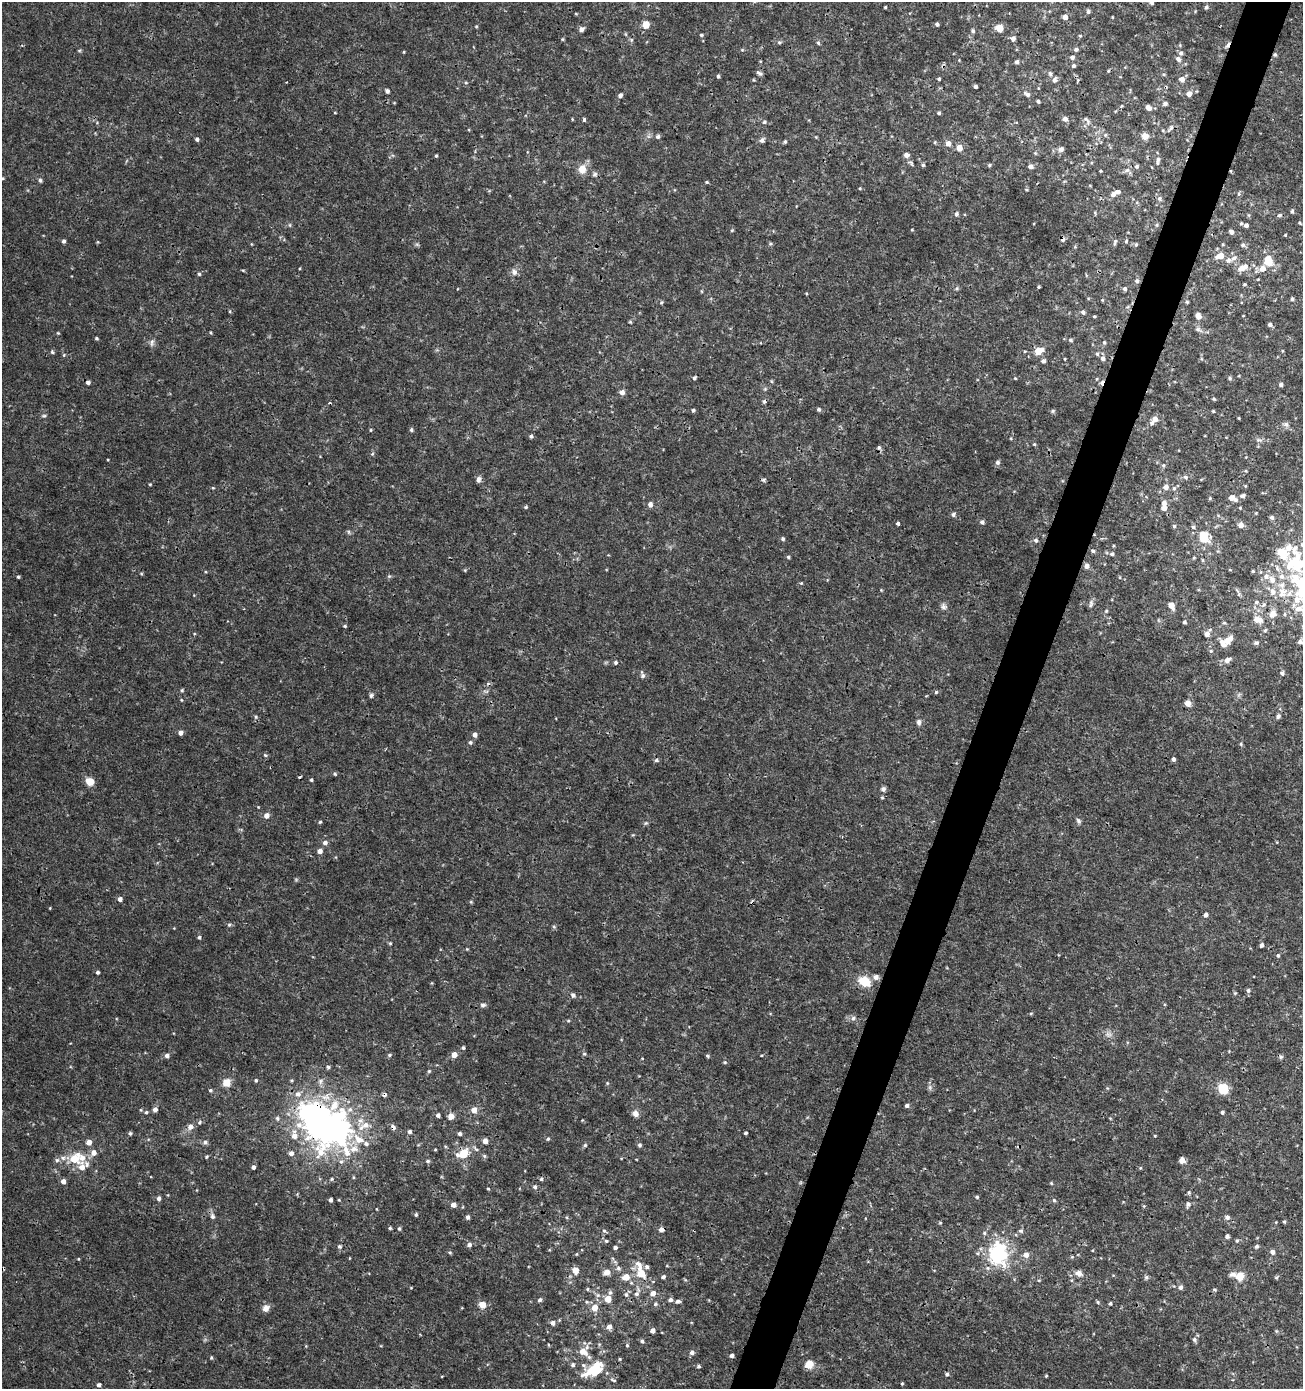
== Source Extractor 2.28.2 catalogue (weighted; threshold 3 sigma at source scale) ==
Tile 10 of 4 x 4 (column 2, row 3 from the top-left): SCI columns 1578-2878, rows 1389-2775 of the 5692 x 5560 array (HDU 1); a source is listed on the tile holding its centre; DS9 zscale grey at full resolution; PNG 1305 x 1391 px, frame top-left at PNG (2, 2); no overlay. Shown black and unused: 4% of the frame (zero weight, under 3 of 4 exposures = <1% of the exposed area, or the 3 px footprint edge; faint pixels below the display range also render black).
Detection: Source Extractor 2.28.2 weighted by HDU 2 'WHT'; one run over the whole footprint, this tile lists its part. Background 0.00165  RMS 9.3e-04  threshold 0.0042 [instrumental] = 3 sigma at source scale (4.5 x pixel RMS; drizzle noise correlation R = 1.50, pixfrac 1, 0.0396/0.0396 arcsec/px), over >= 5 px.
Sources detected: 457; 1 too faint to see at this stretch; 5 inside a brighter object's white glare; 12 cosmic-ray / hot-pixel residue — not listed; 18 inside a brighter listed object's ellipse — not listed separately; the other 421 listed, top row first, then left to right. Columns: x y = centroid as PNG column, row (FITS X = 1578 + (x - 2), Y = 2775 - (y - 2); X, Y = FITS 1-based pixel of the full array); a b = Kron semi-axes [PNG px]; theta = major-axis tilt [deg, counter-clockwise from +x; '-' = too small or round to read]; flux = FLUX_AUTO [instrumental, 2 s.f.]
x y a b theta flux
1151 3 5 4 - 0.18
885 7 3 2 - 0.083
1206 7 5 5 - 0.15
1088 12 5 4 - 0.19
576 14 5 3 - 0.078
1065 17 5 5 - 0.44
937 24 4 3 - 0.19
646 25 5 5 - 2.1
476 26 4 4 - 0.091
999 28 7 6 - 1.1
582 29 6 5 - 0.29
973 31 5 5 - 0.16
701 35 4 4 - 0.12
1080 36 4 4 - 0.092
562 39 5 3 - 0.09
1013 39 5 5 - 0.35
779 42 5 5 - 0.14
818 43 6 4 -68 0.15
1076 49 5 4 - 0.23
79 50 6 4 1 0.1
742 50 5 3 - 0.098
404 52 4 3 - 0.077
1181 53 6 5 - 0.25
1072 57 5 5 - 0.28
1178 59 8 6 -45 0.3
1017 62 5 4 - 0.21
1073 66 5 4 - 0.15
1108 71 4 3 - 0.094
759 73 7 4 -29 0.22
1050 74 7 5 -85 0.19
718 76 4 4 - 0.15
939 79 3 3 - 0.14
1182 79 6 6 - 0.47
1054 80 8 5 65 0.29
466 83 5 3 - 0.1
975 86 4 3 - 0.23
1038 88 4 3 - 0.064
387 91 5 5 - 0.22
1027 94 9 5 -34 0.31
1189 94 5 5 - 0.6
620 95 5 4 - 0.25
1038 101 4 3 - 0.17
1165 104 6 5 - 0.22
1148 107 8 6 -38 0.4
335 113 4 2 - 0.063
939 113 4 4 - 0.16
572 119 5 3 - 0.072
584 119 3 3 - 0.21
1065 119 6 5 - 0.35
1086 120 13 5 -49 0.31
764 122 5 5 - 0.17
1170 128 13 4 47 0.28
1163 131 5 3 - 0.096
1105 135 5 5 - 0.13
1145 136 8 8 - 0.6
658 137 5 5 - 0.2
816 137 4 4 - 0.079
197 139 4 4 - 0.21
762 140 7 5 44 0.29
785 142 4 4 - 0.14
935 142 5 3 - 0.09
948 143 6 5 - 0.53
959 148 5 5 - 1.2
1061 149 8 6 20 0.32
1035 153 5 4 - 0.11
906 155 6 5 - 0.41
436 156 4 3 - 0.11
1158 160 11 5 85 0.28
911 163 10 4 -37 0.2
923 165 5 4 - 0.15
989 165 5 4 - 0.14
1030 166 5 5 - 0.35
1137 166 6 5 - 0.18
582 169 12 11 - 0.92
1127 170 9 5 30 0.28
1101 171 3 3 - 0.083
595 174 7 5 16 0.21
40 180 6 4 -80 0.18
707 182 4 4 - 0.093
860 188 4 3 - 0.079
1026 189 4 3 - 0.082
1118 192 6 5 - 0.33
1113 194 5 5 - 0.36
1239 194 5 4 - 0.13
1159 198 6 6 - 0.22
1292 211 6 4 75 0.14
956 214 6 5 - 0.23
1279 215 6 5 - 0.16
1241 223 4 3 - 0.13
290 225 6 3 -71 0.11
1157 225 5 4 - 0.12
1246 225 4 4 - 0.31
732 230 5 4 - 0.096
912 230 4 2 - 0.075
1231 232 5 4 - 0.35
1285 235 3 3 - 0.083
64 241 4 4 - 0.21
1126 241 5 4 - 0.12
1115 242 9 4 72 0.17
251 244 5 3 - 0.069
417 245 6 4 -20 0.14
1136 245 5 4 - 0.11
1243 245 6 6 - 0.23
1075 247 5 3 - 0.082
1220 256 6 5 - 1.2
1228 260 10 7 13 0.45
1268 261 8 7 - 2.1
1243 268 13 7 25 0.95
1262 269 6 6 - 0.73
514 272 9 8 - 0.4
199 274 4 4 - 0.13
1137 281 6 5 - 0.21
1244 284 5 4 - 0.11
1039 287 3 3 - 0.11
957 288 5 5 - 0.14
1125 289 5 4 - 0.22
701 291 5 3 - 0.08
1292 299 5 4 - 0.17
661 302 5 4 - 0.12
1187 302 5 4 - 0.14
1083 312 5 5 - 0.23
1094 316 4 3 - 0.095
1198 316 7 6 - 0.54
1243 316 3 2 - 0.054
630 322 4 4 - 0.1
1270 325 5 4 - 0.27
1198 329 12 6 -29 0.33
58 333 4 3 - 0.085
96 338 5 4 - 0.12
1071 340 6 5 - 0.15
1104 342 5 4 - 0.13
152 343 10 5 73 0.28
1025 351 4 3 - 0.084
1038 351 8 5 28 1.7
52 352 5 4 - 0.15
1097 354 5 5 - 0.16
64 355 5 4 - 0.11
1103 358 6 5 - 0.32
1043 361 5 5 - 0.21
694 378 5 4 - 0.16
1015 378 4 3 - 0.076
1230 378 5 4 - 0.16
88 382 5 4 - 0.25
1281 385 5 4 - 0.21
765 389 5 5 - 0.12
622 392 6 6 - 0.39
1214 399 4 3 - 0.11
819 409 5 4 - 0.17
693 410 4 4 - 0.15
1053 411 5 5 - 0.13
1213 411 4 3 - 0.094
44 416 6 4 1 0.14
1239 418 3 2 - 0.08
1155 419 5 5 - 0.65
1286 424 8 6 -36 0.28
371 430 5 4 - 0.096
411 430 5 4 - 0.16
531 436 5 4 - 0.16
1258 440 8 5 -6 0.23
1034 444 4 4 - 0.1
372 454 5 4 - 0.11
997 462 5 5 - 0.23
1163 465 5 5 - 0.14
1186 477 7 6 - 0.24
479 479 8 6 77 0.31
764 480 5 4 - 0.18
150 484 4 3 - 0.079
1245 486 5 3 - 0.079
1166 487 5 5 - 0.61
213 488 5 3 - 0.086
1174 488 6 5 - 0.18
1243 495 6 4 20 0.25
1210 498 5 4 - 0.098
1231 498 7 7 - 0.43
650 504 7 6 - 0.32
526 507 5 4 - 0.11
1164 508 5 5 - 0.64
1240 508 4 4 - 0.077
1256 513 3 3 - 0.068
953 514 6 5 - 0.21
1271 517 5 4 - 0.22
982 522 5 5 - 0.25
898 523 4 3 - 0.21
1241 525 5 5 - 0.48
1174 526 4 4 - 0.14
1193 527 6 5 - 0.2
349 532 6 4 -71 0.13
1204 537 11 8 -64 2.2
783 539 5 4 - 0.17
1036 540 6 5 - 0.19
1302 545 6 5 - 0.16
1093 551 5 4 - 0.16
1282 553 13 9 -58 1.9
1112 554 5 5 - 0.17
788 557 4 4 - 0.13
1194 558 5 3 - 0.084
1203 560 5 3 - 0.1
1297 564 20 14 -3 4.5
1087 566 5 5 - 0.42
465 570 4 4 - 0.09
1253 571 4 3 - 0.1
141 573 5 3 - 0.09
389 576 6 4 -42 0.12
18 577 4 4 - 0.12
1272 580 10 8 -62 0.66
801 583 4 3 - 0.086
1300 583 20 13 -39 3.8
1282 585 10 9 - 0.67
881 590 4 4 - 0.077
1238 592 15 3 -62 0.2
1281 594 13 8 -1 0.83
1256 602 6 5 - 0.17
1091 603 12 5 78 0.27
1264 604 6 4 20 0.14
1171 605 6 5 - 0.89
943 607 9 7 -46 0.3
1298 609 10 8 14 0.76
1106 611 5 4 - 0.11
1272 614 9 7 70 0.67
1258 619 11 7 -12 0.85
1184 622 4 4 - 0.17
1224 623 5 4 - 0.12
345 626 5 4 - 0.12
1265 630 5 4 - 0.11
1207 634 9 6 54 0.57
1227 640 9 8 - 0.65
1300 642 6 5 - 0.25
1256 643 6 5 - 0.19
1211 651 5 5 - 0.13
1227 660 8 6 30 0.52
616 663 4 4 - 0.23
1282 673 5 4 - 0.19
642 675 9 5 -75 0.22
182 690 4 4 - 0.11
936 692 4 4 - 0.11
371 695 6 5 - 0.18
181 700 4 4 - 0.083
1188 703 5 5 - 0.92
1278 716 5 5 - 0.28
256 717 5 4 - 0.12
919 722 7 6 - 0.29
181 733 5 4 - 0.41
475 735 5 4 - 0.43
470 742 6 5 - 0.17
1241 744 5 4 - 0.12
265 755 5 4 - 0.12
1173 759 5 4 - 0.24
656 760 5 4 - 0.19
335 774 5 4 - 0.14
311 780 4 4 - 0.13
90 781 8 7 - 1.2
883 789 7 6 - 0.23
882 798 5 3 - 0.096
266 815 5 5 - 0.54
1078 821 9 5 -54 0.2
320 822 4 4 - 0.11
646 823 5 5 - 0.13
325 842 6 5 - 0.35
320 851 5 5 - 0.48
120 899 5 5 - 0.35
471 902 5 3 - 0.088
1205 915 5 4 - 0.32
229 925 5 5 - 0.14
199 937 4 4 - 0.15
390 943 4 4 - 0.11
1262 945 4 4 - 0.27
1278 955 5 4 - 0.14
97 972 4 4 - 0.19
864 981 16 11 -30 1.7
1248 990 6 5 - 0.21
1235 993 5 5 - 0.11
573 995 7 6 - 0.25
483 1005 7 6 - 0.24
1031 1013 5 3 - 0.1
853 1018 7 6 - 0.27
568 1021 5 3 - 0.099
463 1048 5 4 - 0.15
584 1054 5 4 - 0.12
389 1055 5 4 - 0.13
454 1055 5 5 - 0.73
167 1056 5 4 - 0.35
707 1056 4 4 - 0.14
1281 1057 6 5 - 0.15
725 1062 5 4 - 0.12
328 1067 5 4 - 0.15
429 1071 5 4 - 0.11
256 1080 5 4 - 0.14
320 1081 9 6 77 0.28
226 1083 5 5 - 2.6
607 1083 5 4 - 0.1
930 1087 8 4 90 0.21
1223 1088 11 9 -49 1.8
210 1090 5 4 - 0.15
907 1106 5 4 - 0.24
350 1109 8 7 - 0.35
155 1110 5 5 - 0.35
474 1110 6 5 - 0.81
146 1112 4 4 - 0.13
314 1112 32 22 -31 22
1222 1112 4 4 - 0.16
635 1114 8 7 - 0.47
438 1115 4 4 - 0.28
451 1116 7 7 - 0.55
277 1118 6 5 - 0.21
1110 1118 5 3 - 0.075
199 1122 6 5 - 0.17
365 1125 11 9 2 0.8
190 1127 7 7 - 0.48
393 1127 5 4 - 0.37
409 1132 4 4 - 0.22
130 1133 4 4 - 0.17
746 1133 3 3 - 0.15
460 1134 4 4 - 0.25
294 1136 8 7 - 0.63
1155 1136 4 2 - 0.073
358 1139 17 10 -36 1.2
548 1139 5 4 - 0.12
485 1141 5 4 - 0.56
89 1142 5 5 - 0.69
205 1142 6 5 - 0.26
585 1145 5 5 - 0.14
639 1145 5 4 - 0.2
354 1149 13 9 5 0.73
435 1149 4 3 - 0.08
93 1153 7 6 - 0.63
291 1153 5 5 - 0.34
463 1154 14 9 31 1.8
484 1156 5 5 - 0.15
206 1157 4 4 - 0.13
63 1158 6 6 - 0.3
74 1158 12 9 42 1.9
57 1160 6 6 - 0.23
1182 1160 5 5 - 0.85
428 1161 5 5 - 0.19
341 1162 6 5 - 0.19
82 1167 10 6 -78 0.74
253 1167 4 4 - 0.26
1140 1168 5 3 - 0.084
332 1179 5 4 - 0.13
541 1179 5 5 - 0.15
63 1181 5 5 - 0.47
1051 1183 4 3 - 0.097
535 1187 5 5 - 0.21
488 1189 4 3 - 0.097
1189 1192 6 4 -90 0.14
977 1197 4 4 - 0.12
159 1199 6 5 - 0.27
330 1200 4 3 - 0.25
339 1200 4 3 - 0.07
1054 1200 5 5 - 0.14
453 1204 5 5 - 0.51
1188 1204 9 5 81 0.22
416 1215 4 4 - 0.14
212 1216 7 6 - 0.26
467 1217 5 4 - 0.24
1227 1217 6 5 - 0.3
1284 1221 4 4 - 0.11
940 1223 4 4 - 0.094
390 1228 4 4 - 0.13
399 1228 5 4 - 0.15
661 1230 5 5 - 0.45
604 1231 6 5 - 0.17
1021 1231 7 5 -14 0.16
984 1233 5 4 - 0.15
1227 1236 4 4 - 0.28
606 1241 5 4 - 0.13
1237 1241 5 4 - 0.14
469 1245 5 5 - 0.32
339 1246 5 5 - 0.18
1257 1246 5 4 - 0.22
615 1248 4 4 - 0.22
450 1252 5 5 - 0.12
1272 1252 5 5 - 0.41
998 1253 24 19 -89 7.4
1026 1255 7 6 - 0.49
647 1267 6 5 - 0.21
618 1268 7 6 - 0.27
575 1270 6 5 - 0.88
606 1272 5 5 - 0.92
641 1272 18 7 -71 2.3
1079 1273 9 7 -22 0.52
1240 1276 10 9 - 1
626 1277 6 5 - 1.2
663 1277 4 4 - 0.22
1146 1277 7 5 69 0.16
1276 1277 6 4 0 0.12
1180 1287 6 5 - 0.27
587 1289 5 3 - 0.09
610 1292 7 5 74 0.19
653 1293 6 5 - 0.52
637 1294 7 6 - 0.3
626 1295 7 5 -87 0.22
608 1299 5 5 - 1.2
540 1300 5 4 - 0.22
670 1300 5 5 - 0.26
678 1301 6 5 - 0.2
1110 1303 4 3 - 0.13
655 1304 5 4 - 0.14
482 1305 7 7 - 0.81
266 1308 9 8 - 0.52
595 1308 6 5 - 1
552 1323 6 5 - 0.3
609 1327 5 5 - 0.46
653 1331 4 4 - 0.42
1194 1339 7 6 - 0.22
642 1341 5 4 - 0.18
627 1345 4 4 - 0.12
583 1352 11 8 -30 0.94
692 1352 5 5 - 0.31
732 1355 4 3 - 0.3
211 1358 5 4 - 0.12
809 1364 10 9 - 0.88
573 1365 5 5 - 0.19
583 1365 8 6 -16 0.21
699 1366 4 4 - 0.16
594 1370 18 9 29 4
947 1374 5 5 - 0.19
1046 1376 3 3 - 0.093
613 1380 9 4 -27 0.17
902 1383 4 3 - 0.095
99 1385 5 4 - 0.28
Overlapping masked pixels (flux is a lower limit): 6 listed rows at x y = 314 1112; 393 1127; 463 1154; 661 1230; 594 1370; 613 1380
Isophote crosses this tile's border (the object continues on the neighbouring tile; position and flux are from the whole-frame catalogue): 4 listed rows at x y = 1151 3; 1302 545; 1297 564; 1300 583